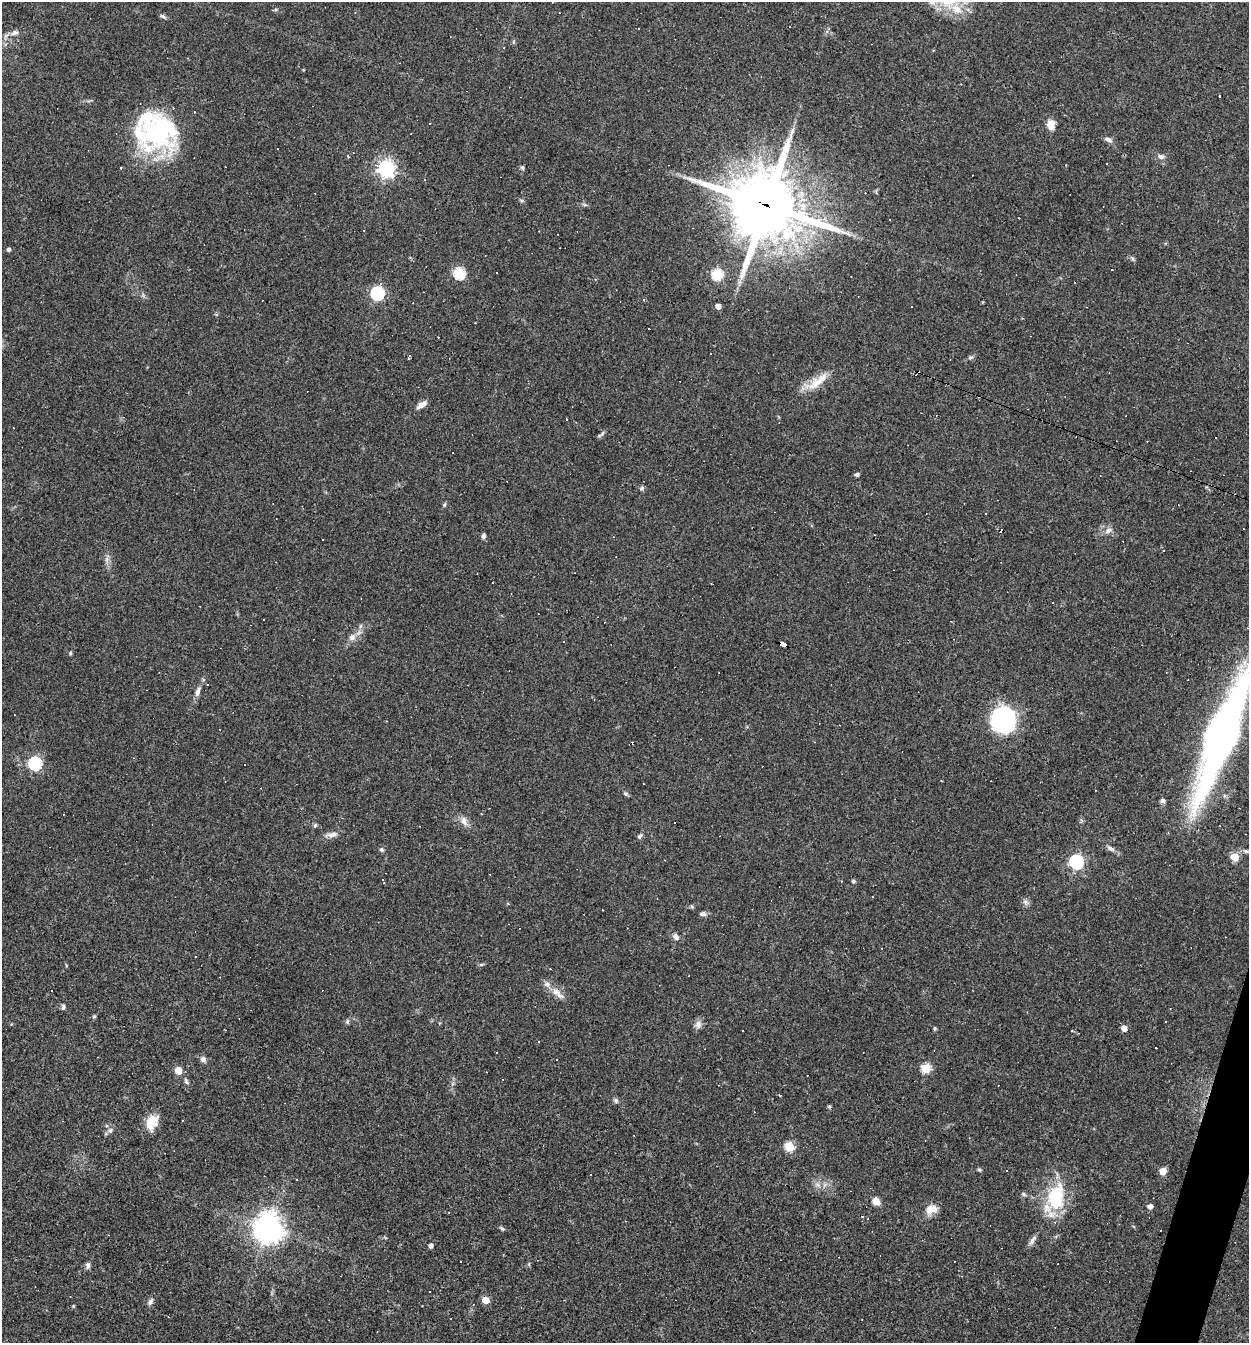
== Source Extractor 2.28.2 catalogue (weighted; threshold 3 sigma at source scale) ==
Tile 6 of 4 x 4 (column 2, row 2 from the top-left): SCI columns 1507-2753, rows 2682-4022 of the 5378 x 5362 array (HDU 1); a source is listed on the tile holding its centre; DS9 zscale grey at full resolution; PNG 1251 x 1345 px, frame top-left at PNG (2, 2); no overlay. Shown black and unused: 1% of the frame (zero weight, under 3 of 4 exposures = <1% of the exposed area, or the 3 px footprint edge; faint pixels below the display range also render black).
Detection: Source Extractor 2.28.2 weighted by HDU 2 'WHT'; one run over the whole footprint, this tile lists its part. Background 0.0527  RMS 0.0047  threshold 0.0212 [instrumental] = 3 sigma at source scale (4.5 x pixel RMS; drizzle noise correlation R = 1.50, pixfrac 1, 0.05/0.05 arcsec/px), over >= 5 px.
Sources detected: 182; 3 inside a brighter object's white glare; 65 cosmic-ray / hot-pixel residue — not listed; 3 inside a brighter listed object's ellipse — not listed separately; the other 111 listed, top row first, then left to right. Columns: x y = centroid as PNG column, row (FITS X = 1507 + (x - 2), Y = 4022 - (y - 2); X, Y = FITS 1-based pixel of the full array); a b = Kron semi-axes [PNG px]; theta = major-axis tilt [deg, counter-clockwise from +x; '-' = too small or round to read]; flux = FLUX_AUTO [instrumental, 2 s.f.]
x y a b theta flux
957 9 15 10 -33 6.5
355 12 3 3 - 0.36
163 16 10 4 -27 1
14 33 11 7 17 2.1
429 123 3 2 - 0.5
1051 125 9 7 -88 5.9
156 132 53 43 -73 56
411 133 3 2 - 0.46
1108 140 10 6 -28 1.8
277 149 2 2 - 0.33
1161 156 9 7 -15 1.7
348 157 3 3 - 0.68
522 167 5 4 - 0.81
121 168 3 3 - 0.41
386 169 6 6 - 190
522 201 6 5 - 0.71
585 205 7 4 -19 0.75
766 205 26 23 -27 3100
9 250 4 4 - 1.2
765 255 4 4 - 1.2
1132 258 8 4 -53 0.83
1112 270 3 2 - 0.52
496 272 2 2 - 0.3
459 273 6 5 - 42
717 274 5 5 - 38
739 282 7 4 71 1.3
377 293 6 6 - 76
643 300 4 3 - 0.64
718 306 4 4 - 3.9
649 329 2 2 - 0.47
409 357 5 2 - 0.77
970 357 7 4 19 0.9
815 384 30 14 29 9
422 405 13 6 32 2.8
936 415 3 3 - 0.4
566 419 3 2 - 1
13 428 3 2 - 0.28
600 435 11 3 30 0.89
452 452 3 3 - 1.5
857 475 5 4 - 1.2
642 488 8 5 17 0.91
444 505 5 5 - 0.72
1108 530 10 7 38 2.1
874 535 2 2 - 0.26
483 536 6 5 - 1.4
360 626 7 4 70 0.81
352 637 11 9 43 2.8
783 644 6 4 -26 49
70 653 6 3 -73 0.5
208 684 3 3 - 0.73
197 692 11 6 74 2.2
1004 720 28 27 - 39
386 721 3 3 - 0.31
1223 735 93 20 69 330
35 763 6 6 - 72
625 794 7 5 -36 0.87
1163 801 6 5 - 1.4
464 821 14 8 -68 2.9
315 825 6 5 - 0.76
332 835 17 6 6 2.5
640 836 8 5 47 1.1
1110 848 11 5 -32 1.7
381 849 6 6 - 0.91
1246 851 9 5 -15 1.2
1235 857 5 5 - 16
1076 862 6 6 - 91
853 881 5 4 - 0.73
1025 902 9 6 -27 1.4
692 907 6 4 -20 0.61
703 914 9 5 5 1.4
676 937 9 7 -52 1.9
881 948 3 2 - 0.28
195 957 3 2 - 0.31
481 964 6 4 2 0.64
52 990 2 2 - 0.35
557 993 23 8 -43 4.5
63 1007 8 4 75 0.92
94 1016 6 4 2 0.55
347 1021 8 4 71 0.83
698 1024 11 9 -72 2.2
935 1028 6 4 90 0.55
1124 1028 5 4 - 4.6
1156 1048 2 2 - 0.4
496 1053 2 2 - 0.36
203 1059 8 7 - 1.7
926 1068 5 5 - 24
178 1070 5 5 - 11
186 1081 10 5 -64 1.1
616 1100 7 6 - 0.99
829 1106 5 4 - 0.61
152 1122 19 12 68 7.4
110 1130 8 6 69 1.2
789 1146 5 5 - 27
979 1170 6 4 -32 0.69
1163 1171 5 5 - 8.5
590 1174 2 2 - 0.4
1024 1194 7 5 -37 0.81
1056 1197 41 20 77 27
876 1201 9 7 -48 4.1
1150 1206 5 5 - 2.3
931 1209 14 11 22 5.2
625 1221 3 2 - 0.49
502 1228 7 4 -44 0.75
269 1231 7 7 - 410
1032 1241 16 5 57 1.9
431 1246 4 4 - 1.9
88 1265 8 6 89 1.4
70 1296 3 2 - 0.24
485 1300 5 5 - 8.2
150 1302 9 6 59 1.5
73 1306 4 4 - 0.53
Overlapping masked pixels (flux is a lower limit): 2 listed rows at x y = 766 205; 783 644
Isophote crosses this tile's border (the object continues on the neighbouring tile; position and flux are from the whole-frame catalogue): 1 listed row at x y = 1223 735